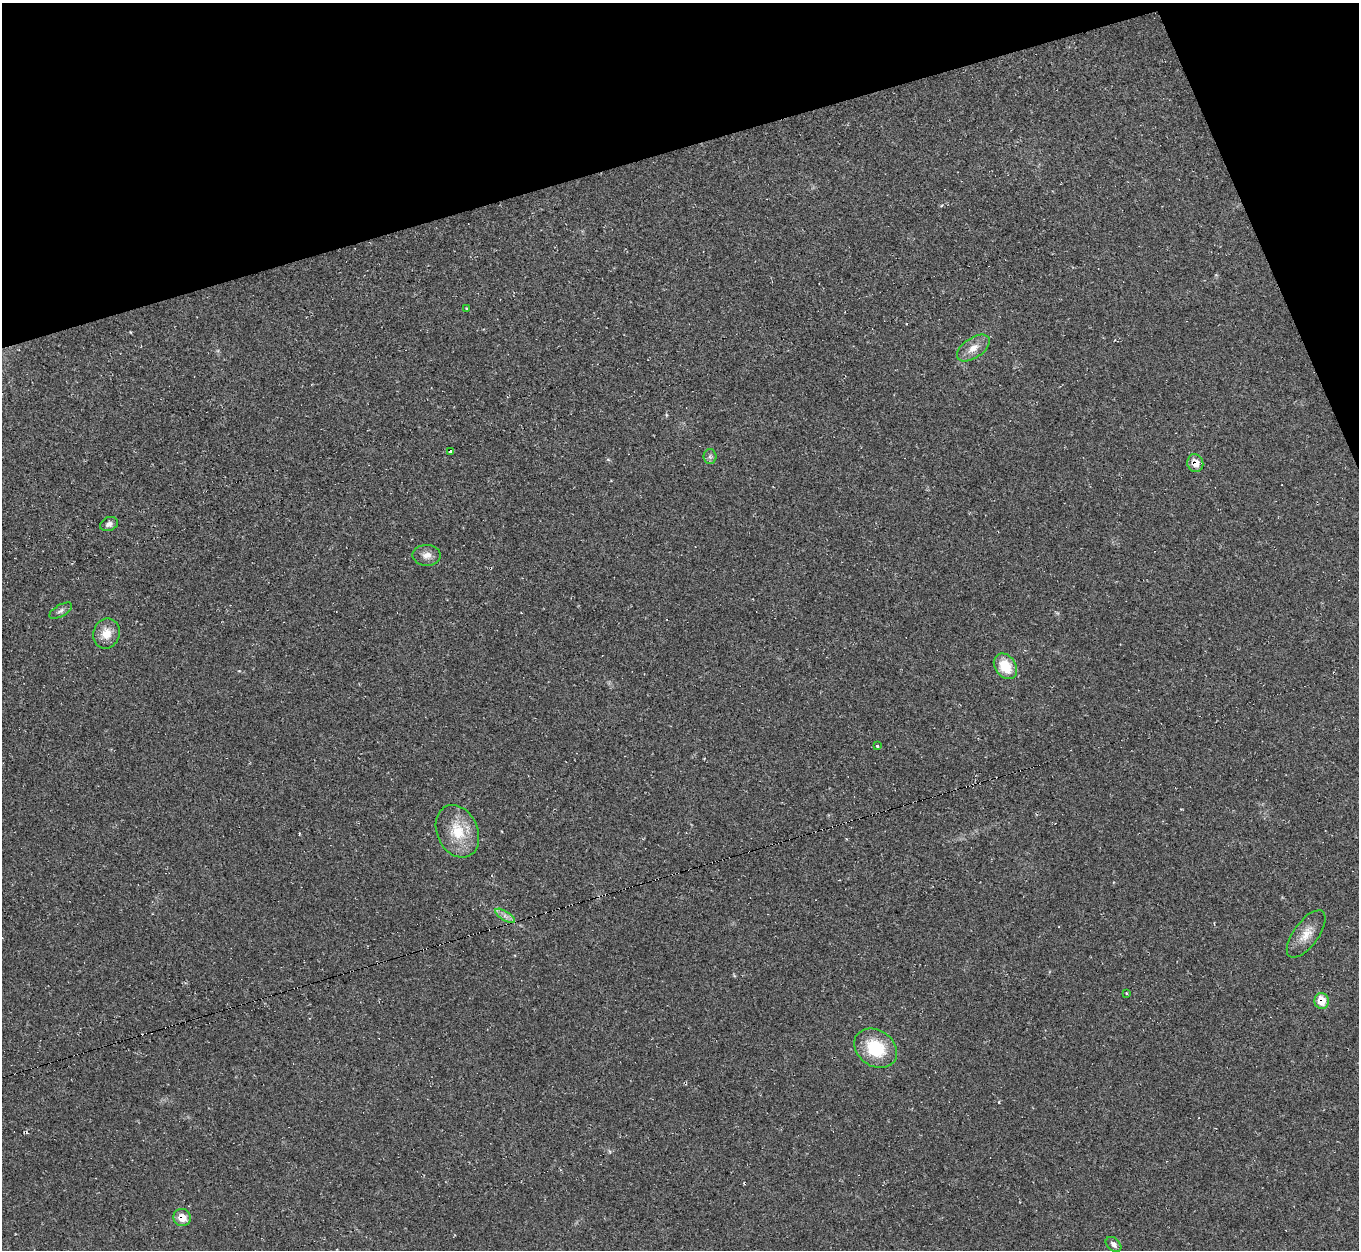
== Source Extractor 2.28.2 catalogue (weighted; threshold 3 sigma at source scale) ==
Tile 3 of 4 x 4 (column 3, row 1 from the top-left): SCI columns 2713-4069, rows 3891-5138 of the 5425 x 5410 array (HDU 1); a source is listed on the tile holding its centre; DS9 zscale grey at full resolution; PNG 1361 x 1252 px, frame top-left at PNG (2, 3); each listed source drawn as its Kron ellipse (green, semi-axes under 4 px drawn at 4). Shown black and unused: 15% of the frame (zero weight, under 2 of 3 exposures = <1% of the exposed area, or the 3 px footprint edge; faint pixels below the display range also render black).
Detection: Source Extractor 2.28.2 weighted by HDU 2 'WHT'; one run over the whole footprint, this tile lists its part. Background 0.0453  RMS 0.0067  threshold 0.03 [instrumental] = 3 sigma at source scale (4.5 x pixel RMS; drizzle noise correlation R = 1.50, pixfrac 1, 0.05/0.05 arcsec/px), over >= 5 px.
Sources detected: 20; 1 cosmic-ray / hot-pixel residue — neither listed nor drawn; the other 19 listed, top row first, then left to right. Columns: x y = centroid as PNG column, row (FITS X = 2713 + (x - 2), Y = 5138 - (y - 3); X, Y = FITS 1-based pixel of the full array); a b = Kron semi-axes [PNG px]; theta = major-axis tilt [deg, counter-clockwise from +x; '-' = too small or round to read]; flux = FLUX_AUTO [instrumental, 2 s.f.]
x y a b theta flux
467 308 3 3 - 0.47
973 348 18 10 35 7.5
450 451 3 2 - 0.86
710 457 7 6 - 2
1195 463 9 8 - 8
109 524 9 6 20 2.8
427 555 14 10 -2 5.3
61 611 13 5 30 2.2
106 633 15 13 70 9.9
1005 666 14 10 -54 19
877 746 3 2 - 0.72
457 831 27 20 -65 22
505 916 11 4 -33 2.9
1306 934 28 12 54 10
1126 993 3 3 - 0.71
1321 1001 8 7 - 13
876 1048 23 18 -35 32
182 1217 9 8 - 8.9
1113 1244 9 6 -43 2.5
Overlapping masked pixels (flux is a lower limit): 3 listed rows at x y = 1195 463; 1321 1001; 182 1217